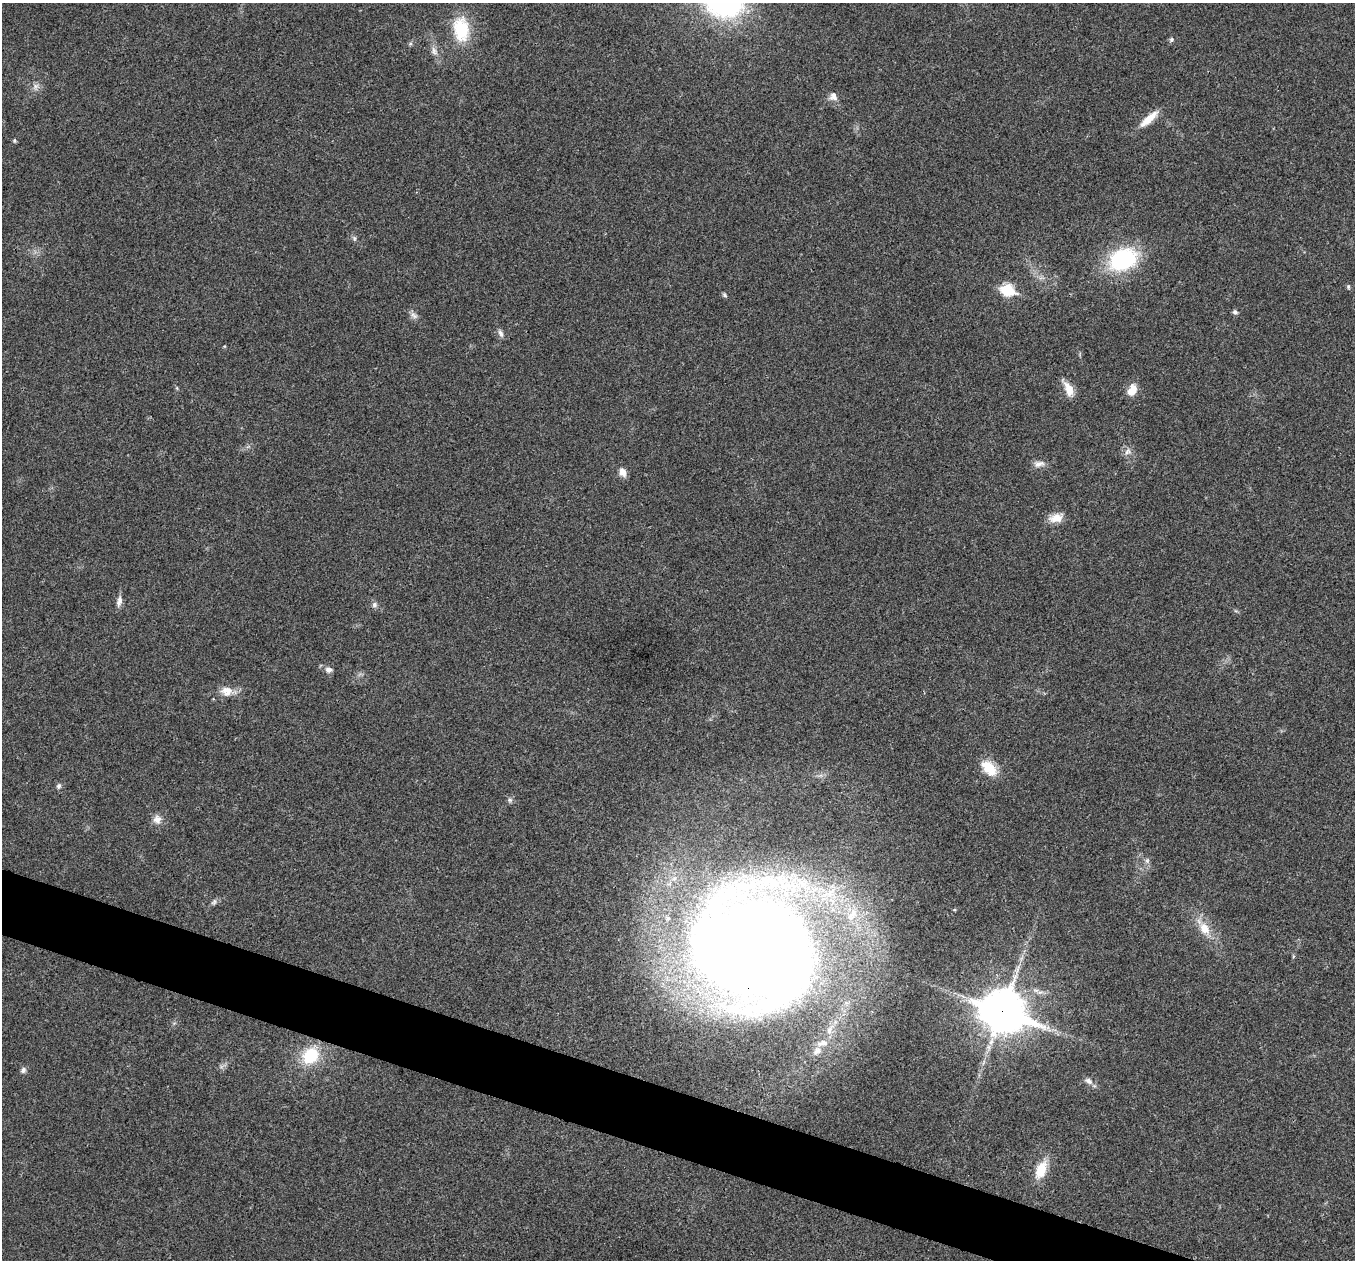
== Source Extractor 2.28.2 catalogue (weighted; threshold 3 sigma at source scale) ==
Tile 6 of 4 x 4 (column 2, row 2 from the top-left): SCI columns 1358-2710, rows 2782-4039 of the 5418 x 5432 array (HDU 1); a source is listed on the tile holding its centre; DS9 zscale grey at full resolution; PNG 1357 x 1262 px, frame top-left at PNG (2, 3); no overlay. Shown black and unused: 4% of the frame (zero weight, under 3 of 4 exposures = <1% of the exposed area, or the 3 px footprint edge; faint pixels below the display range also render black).
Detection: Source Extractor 2.28.2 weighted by HDU 2 'WHT'; one run over the whole footprint, this tile lists its part. Background 0.0191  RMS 0.0045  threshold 0.0204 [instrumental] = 3 sigma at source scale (4.5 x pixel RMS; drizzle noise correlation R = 1.50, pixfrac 1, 0.05/0.05 arcsec/px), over >= 5 px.
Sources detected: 42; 3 inside a brighter listed object's ellipse — not listed separately; the other 39 listed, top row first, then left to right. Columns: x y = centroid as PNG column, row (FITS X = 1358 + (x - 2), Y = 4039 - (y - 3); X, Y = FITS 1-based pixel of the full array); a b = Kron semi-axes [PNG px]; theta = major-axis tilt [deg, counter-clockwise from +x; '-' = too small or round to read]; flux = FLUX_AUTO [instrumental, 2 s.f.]
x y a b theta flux
461 29 27 17 -83 20
1171 40 6 6 - 0.96
434 51 13 6 -74 2.2
36 86 7 6 - 1.6
833 96 12 10 -81 2.6
1149 119 26 8 42 6.8
14 140 4 4 - 0.73
354 238 6 4 -72 0.76
1122 259 30 22 22 43
1348 287 6 5 - 0.65
1007 290 7 6 - 39
725 295 7 5 -61 0.73
1235 312 7 5 -28 1
414 315 11 6 -37 1.8
501 333 10 6 -69 1.6
177 388 6 4 -71 0.47
1069 389 19 9 -69 5.5
1132 390 12 8 69 6.2
1127 451 10 7 39 1.9
1039 464 15 8 9 2.6
623 472 10 8 -63 3.2
1056 518 18 10 13 4.9
119 601 14 6 80 2.4
374 605 7 6 - 1.3
328 669 8 7 - 2
226 691 16 13 -9 4.9
989 768 22 13 -44 9
59 786 7 6 - 1.1
510 800 6 5 - 0.98
157 819 11 11 - 3.2
1147 861 7 6 - 1.1
214 902 9 5 49 1.2
1204 928 17 12 -53 7
753 947 129 113 -41 760
1003 1011 18 14 -20 1200
310 1056 19 15 46 17
23 1070 8 6 63 1.3
1088 1081 11 7 -32 2.1
1041 1170 21 11 68 9.5
Overlapping masked pixels (flux is a lower limit): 2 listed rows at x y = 753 947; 1003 1011